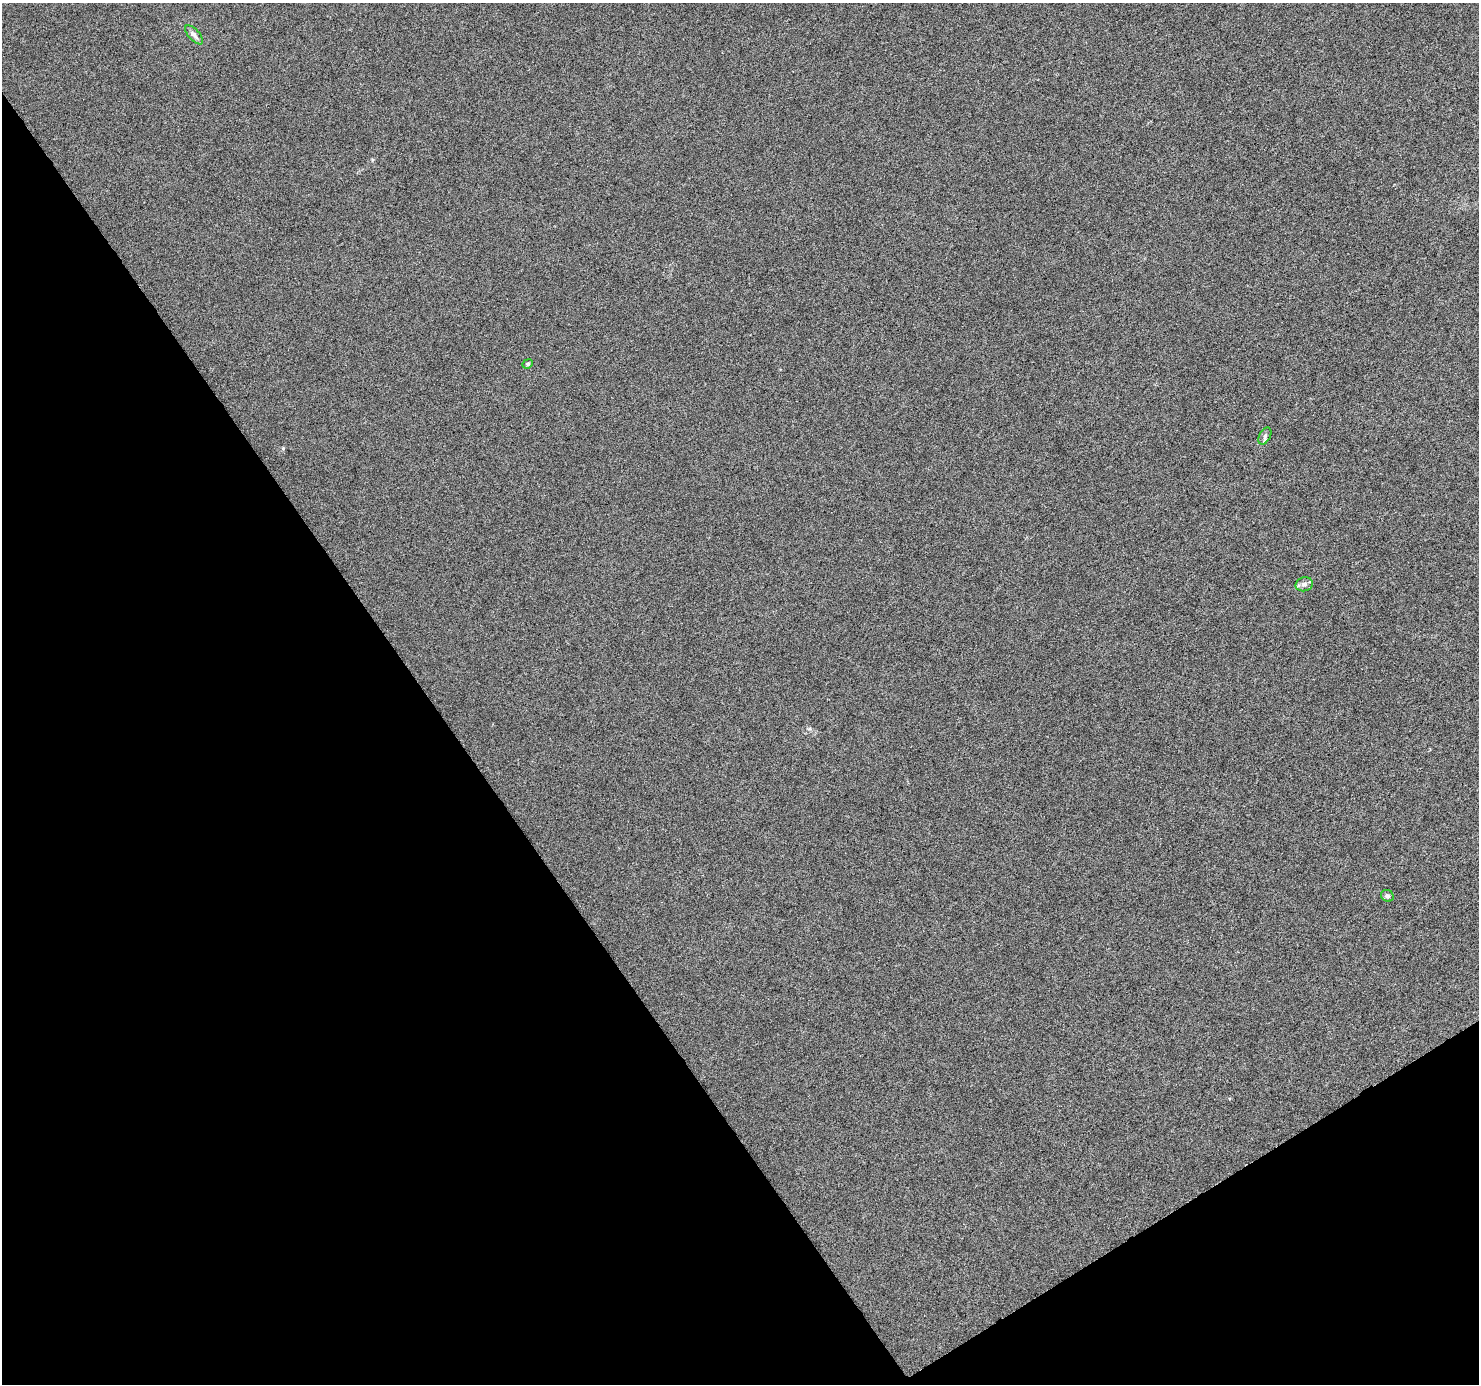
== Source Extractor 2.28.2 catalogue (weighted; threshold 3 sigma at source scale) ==
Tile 14 of 4 x 4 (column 2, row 4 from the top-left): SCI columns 1478-2954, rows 121-1502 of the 5911 x 5828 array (HDU 1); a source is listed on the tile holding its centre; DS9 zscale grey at full resolution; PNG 1481 x 1386 px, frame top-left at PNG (2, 3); each listed source drawn as its Kron ellipse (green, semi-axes under 4 px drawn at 4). Shown black and unused: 34% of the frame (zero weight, under 4 of 8 exposures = <1% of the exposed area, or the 3 px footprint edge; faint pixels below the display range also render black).
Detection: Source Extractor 2.28.2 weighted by HDU 2 'WHT'; one run over the whole footprint, this tile lists its part. Background -2.55e-04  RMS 0.0013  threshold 0.00521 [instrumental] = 3 sigma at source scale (4.09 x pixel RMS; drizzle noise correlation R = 1.36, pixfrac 0.8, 0.0396/0.0396 arcsec/px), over >= 5 px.
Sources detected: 5; all 5 listed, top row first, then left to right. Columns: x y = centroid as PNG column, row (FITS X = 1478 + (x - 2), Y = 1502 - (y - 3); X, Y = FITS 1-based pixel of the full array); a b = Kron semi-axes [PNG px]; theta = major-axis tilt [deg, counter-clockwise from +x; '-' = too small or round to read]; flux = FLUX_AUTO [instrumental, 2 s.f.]
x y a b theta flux
194 35 12 5 -48 0.43
528 364 5 4 - 0.17
1265 436 9 5 61 0.31
1304 584 9 7 15 0.45
1387 896 7 5 -33 0.23